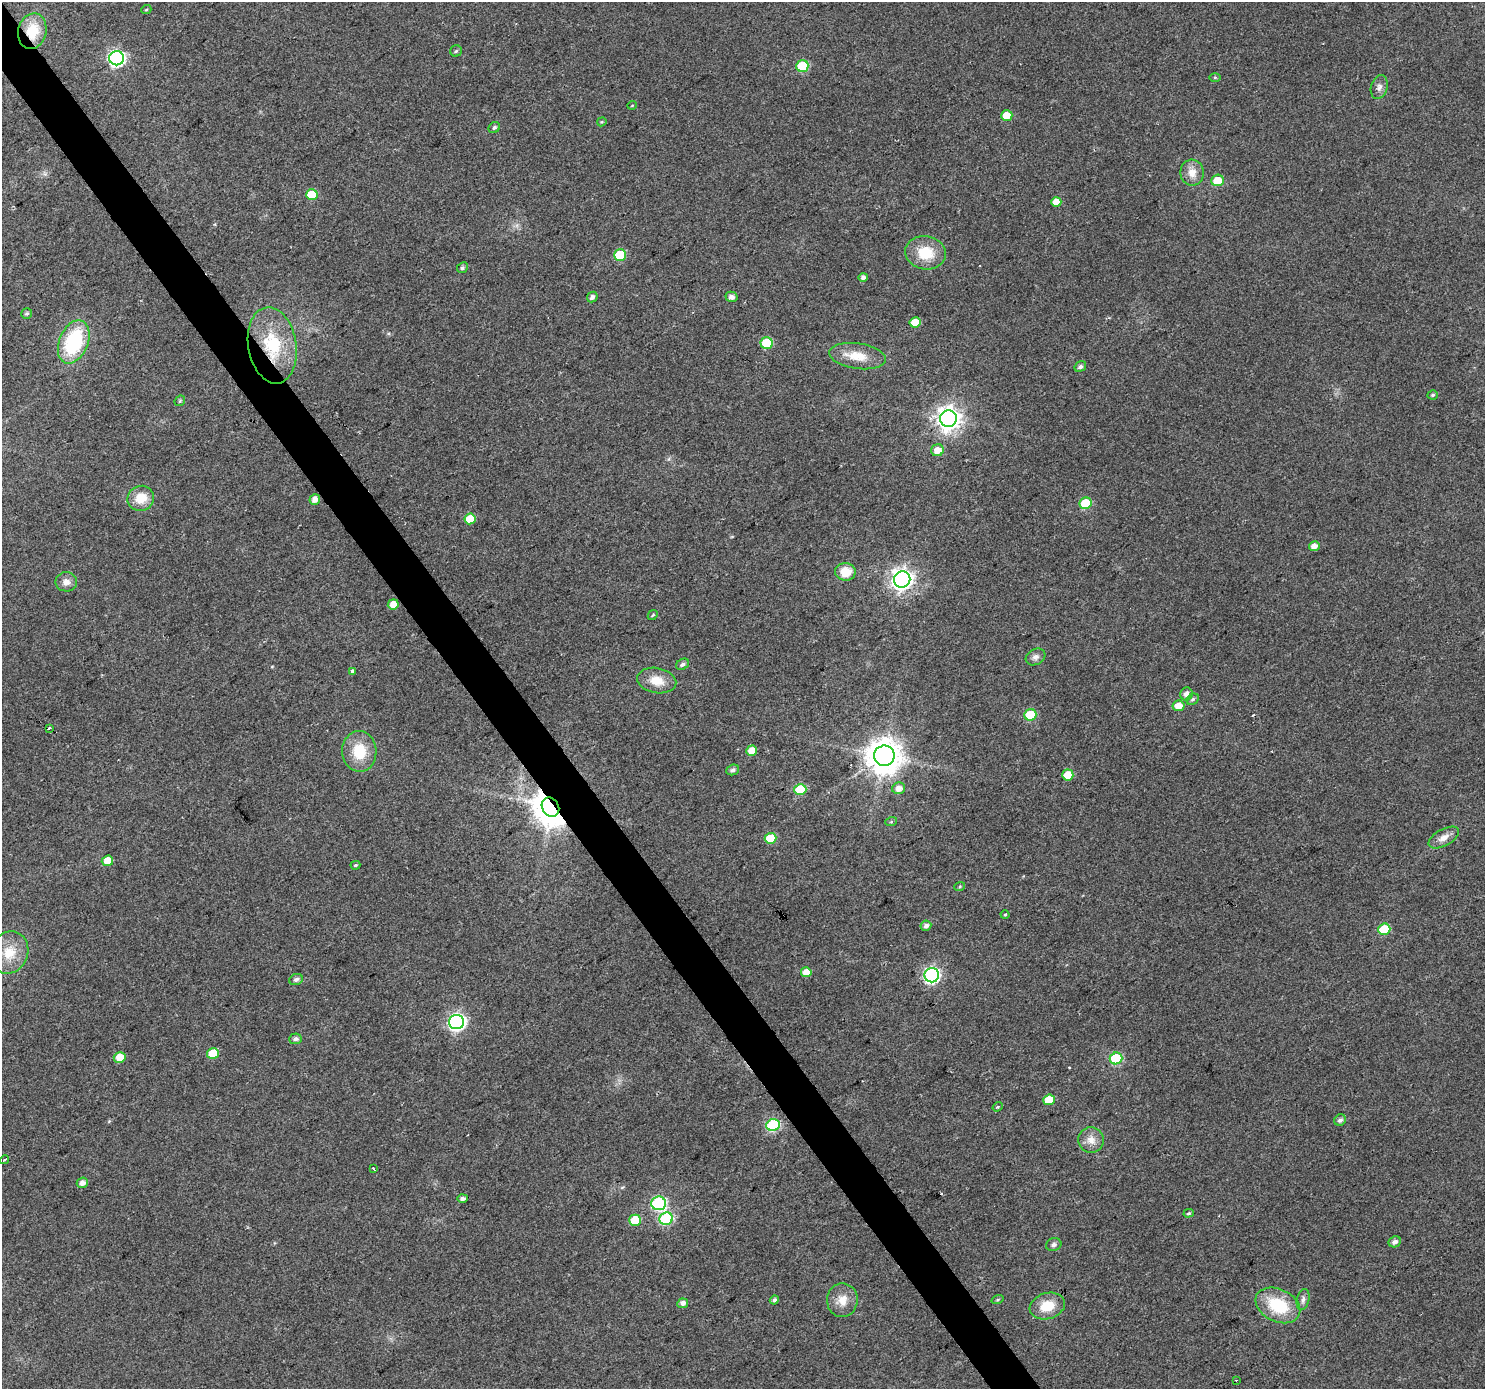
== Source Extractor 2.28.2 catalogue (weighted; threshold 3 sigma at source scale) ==
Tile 11 of 4 x 4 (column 3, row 3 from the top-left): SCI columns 2972-4454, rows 1577-2963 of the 5938 x 5863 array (HDU 1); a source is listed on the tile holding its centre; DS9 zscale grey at full resolution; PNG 1487 x 1391 px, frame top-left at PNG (2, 2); each listed source drawn as its Kron ellipse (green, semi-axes under 4 px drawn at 4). Shown black and unused: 3% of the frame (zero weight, under 2 of 3 exposures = <1% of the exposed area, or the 3 px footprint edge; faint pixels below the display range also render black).
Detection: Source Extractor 2.28.2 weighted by HDU 2 'WHT'; one run over the whole footprint, this tile lists its part. Background 0.0767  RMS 0.0077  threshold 0.0348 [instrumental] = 3 sigma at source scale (4.5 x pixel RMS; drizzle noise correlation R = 1.50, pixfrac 1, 0.0396/0.0396 arcsec/px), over >= 5 px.
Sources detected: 103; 3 cosmic-ray / hot-pixel residue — neither listed nor drawn; the other 100 listed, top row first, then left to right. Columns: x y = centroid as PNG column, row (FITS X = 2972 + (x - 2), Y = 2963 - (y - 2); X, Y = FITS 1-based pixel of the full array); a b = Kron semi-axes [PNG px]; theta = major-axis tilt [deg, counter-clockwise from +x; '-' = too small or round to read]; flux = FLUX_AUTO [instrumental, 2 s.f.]
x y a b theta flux
146 10 5 3 - 0.74
32 31 18 14 76 22
456 51 6 5 - 1.3
117 58 7 7 - 200
802 66 6 5 - 42
1215 77 6 4 0 0.9
1379 87 12 8 74 4
632 105 4 3 - 0.57
1007 115 6 5 - 12
602 122 5 4 - 0.88
494 128 6 5 - 1.6
1192 173 13 11 -82 8.7
1217 180 6 5 - 15
312 195 6 5 - 24
1056 202 5 5 - 8.2
926 253 20 16 -9 22
620 255 6 5 - 38
462 268 6 5 - 1.6
863 277 4 4 - 2.8
592 297 6 5 - 2.7
731 297 6 5 - 3.1
27 313 6 5 - 1.5
915 322 5 5 - 14
74 342 22 14 67 61
767 343 6 5 - 38
272 345 38 24 -81 47
858 356 28 12 -8 17
1080 367 6 5 - 2.2
1433 395 5 4 - 1.3
180 401 6 4 46 1
948 419 8 8 - 620
937 450 6 6 - 9
141 498 13 12 - 14
315 499 5 5 - 6.4
1086 503 6 5 - 30
470 519 5 5 - 18
1314 546 5 5 - 5.5
845 572 10 9 - 14
902 579 8 8 - 490
66 582 10 9 - 5.1
393 604 5 5 - 8.7
653 615 6 4 43 1
1035 657 10 7 30 3.5
683 664 7 5 30 2.3
353 671 4 3 - 5.6
657 681 20 12 -10 13
1186 694 6 6 - 4.1
1193 699 6 5 - 1.6
1178 706 6 5 - 8.2
1030 715 6 5 - 37
49 728 3 3 - 4.8
359 751 20 17 -86 24
752 751 5 5 - 11
884 756 10 10 - 1600
733 770 6 5 - 2.3
1068 775 5 5 - 16
899 788 6 5 - 5.1
800 790 6 5 - 36
550 807 10 8 -57 1700
891 822 6 4 19 0.99
771 838 6 5 - 22
1444 838 17 8 29 6.7
107 861 6 5 - 12
355 865 5 4 - 1.1
960 886 5 3 - 0.94
1005 915 4 4 - 0.87
926 926 5 5 - 3.2
1384 929 6 5 - 28
9 953 21 18 65 19
806 972 5 5 - 8.2
932 975 7 7 - 180
296 980 7 5 24 2.4
457 1022 7 7 - 230
295 1039 6 5 - 2.7
213 1053 6 5 - 19
120 1057 6 5 - 12
1116 1058 6 6 - 60
1049 1100 6 5 - 16
998 1107 5 4 - 1.3
1340 1120 6 5 - 2.6
773 1125 7 6 - 77
1091 1140 13 12 - 7.6
4 1160 5 2 - 1.5
373 1169 3 3 - 1.9
82 1183 5 5 - 4
462 1198 5 4 - 2.6
658 1203 7 7 - 100
1189 1213 5 4 - 1.1
666 1219 7 6 - 67
635 1220 6 5 - 19
1395 1242 6 5 - 3.3
1054 1245 8 6 19 2.3
1303 1299 11 6 78 3
774 1300 5 4 - 2
842 1300 17 15 83 11
998 1300 6 3 19 0.82
683 1303 5 4 - 3.5
1278 1305 23 16 -26 38
1047 1306 18 13 17 18
1236 1380 2 2 - 0.75
Overlapping masked pixels (flux is a lower limit): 3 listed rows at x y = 32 31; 272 345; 550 807